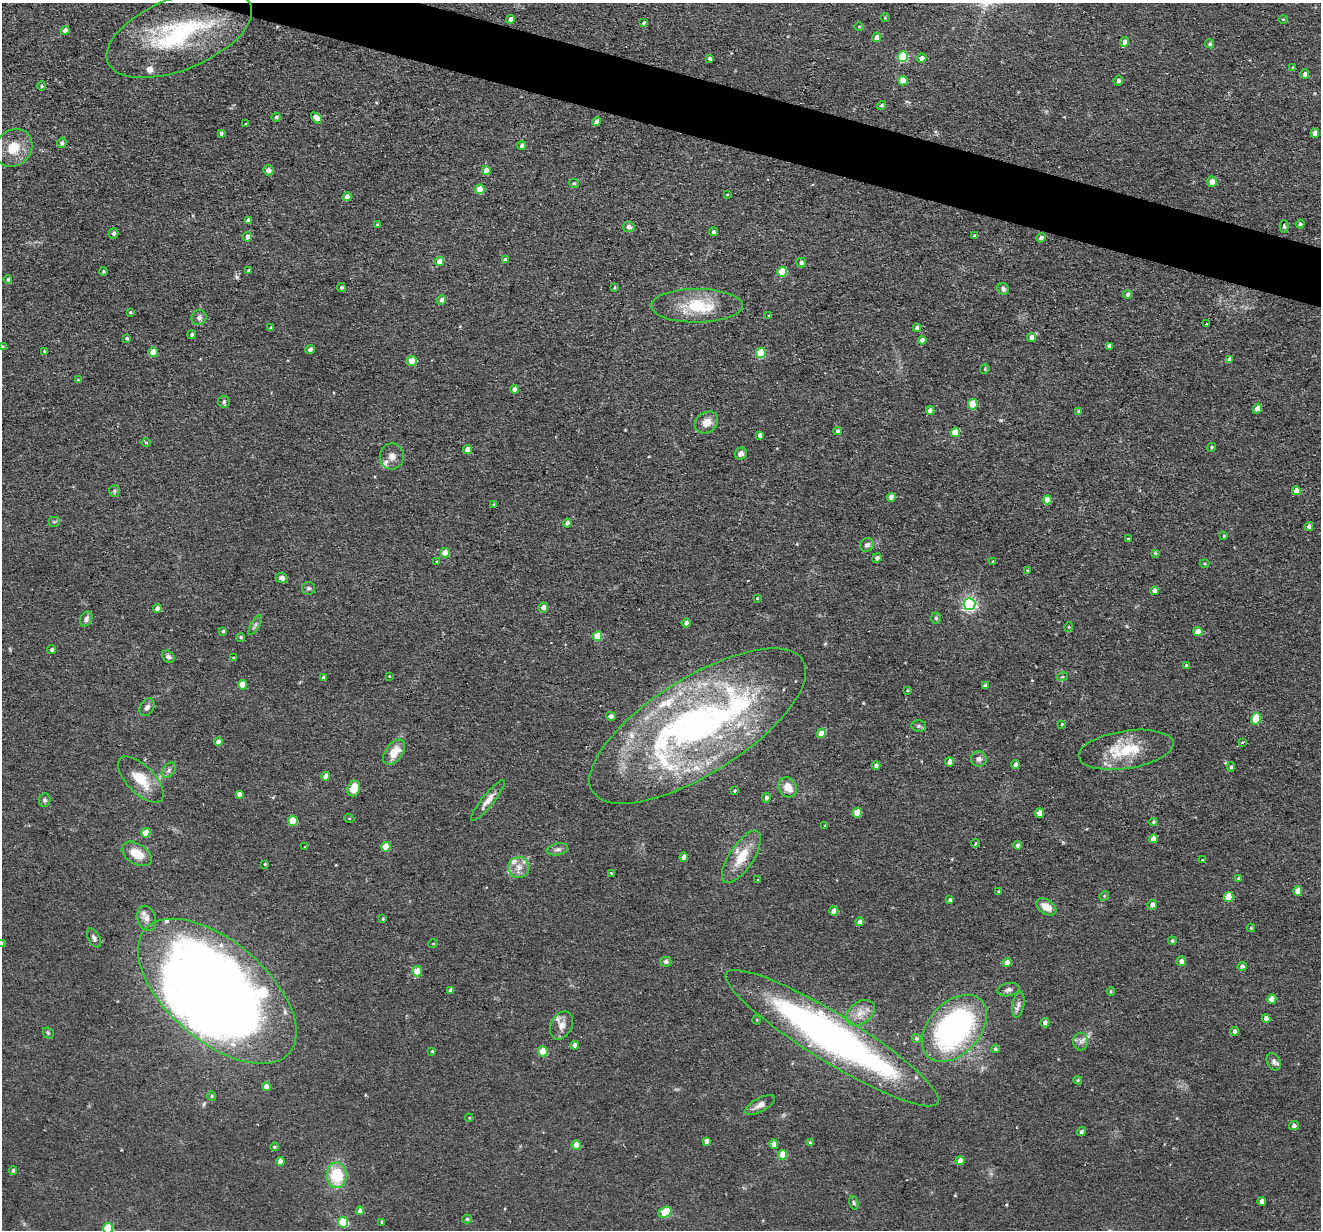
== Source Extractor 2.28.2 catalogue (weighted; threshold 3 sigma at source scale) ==
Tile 11 of 4 x 4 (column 3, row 3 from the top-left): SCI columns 2640-3958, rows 1356-2583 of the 5278 x 5295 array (HDU 1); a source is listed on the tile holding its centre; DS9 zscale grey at full resolution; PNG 1323 x 1232 px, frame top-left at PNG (2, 3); each listed source drawn as its Kron ellipse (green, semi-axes under 4 px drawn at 4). Shown black and unused: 4% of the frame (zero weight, under 2 of 3 exposures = <1% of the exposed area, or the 3 px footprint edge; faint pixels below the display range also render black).
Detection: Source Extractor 2.28.2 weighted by HDU 2 'WHT'; one run over the whole footprint, this tile lists its part. Background 0.0571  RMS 0.0069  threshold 0.031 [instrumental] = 3 sigma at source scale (4.5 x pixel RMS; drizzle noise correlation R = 1.50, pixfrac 1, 0.05/0.05 arcsec/px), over >= 5 px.
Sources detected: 275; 4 inside a brighter object's white glare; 1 cosmic-ray / hot-pixel residue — neither listed nor drawn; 17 inside a brighter listed object's ellipse — not listed separately; the other 253 listed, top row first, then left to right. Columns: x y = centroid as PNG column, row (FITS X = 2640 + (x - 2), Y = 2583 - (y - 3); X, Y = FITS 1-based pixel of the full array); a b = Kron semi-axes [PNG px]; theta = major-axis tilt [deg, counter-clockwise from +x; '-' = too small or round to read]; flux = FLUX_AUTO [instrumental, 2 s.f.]
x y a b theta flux
885 18 5 3 - 0.6
511 19 4 4 - 3.7
1283 19 4 3 - 0.54
644 23 4 3 - 1.1
859 27 5 3 - 0.6
65 30 4 4 - 3.3
179 34 77 36 22 94
877 37 4 4 - 5.9
1125 42 5 4 - 4.1
1210 44 5 4 - 1.4
903 56 5 5 - 48
710 58 3 3 - 1.6
922 58 4 4 - 3.6
1293 68 4 4 - 1.6
1305 74 5 4 - 2.3
1118 80 5 5 - 2
903 81 5 4 - 8.5
42 86 4 4 - 0.79
881 105 5 4 - 1.3
276 117 5 4 - 1.5
316 118 6 4 -44 5.3
596 122 4 4 - 2.2
246 124 3 3 - 0.89
221 133 4 4 - 1.5
1315 133 5 4 - 5.4
62 143 5 4 - 1.7
522 146 4 4 - 2.3
13 148 20 17 42 17
268 170 5 5 - 3.7
486 171 4 4 - 6.7
1212 182 5 5 - 6.3
574 183 5 4 - 0.88
480 189 5 4 - 17
727 195 3 2 - 0.54
347 197 4 4 - 6.4
248 220 4 4 - 2.6
1300 224 4 4 - 1.6
377 225 4 3 - 1.3
1284 226 6 4 -89 1.3
629 227 6 5 - 3.4
713 232 4 4 - 1.6
113 233 5 5 - 1.8
974 235 3 2 - 0.62
247 237 5 4 - 3.3
1041 238 5 4 - 2.6
505 260 4 4 - 2
440 261 5 4 - 7.4
801 263 5 5 - 2.4
248 270 3 3 - 0.77
104 271 4 3 - 0.8
782 272 5 5 - 27
8 279 4 4 - 1.3
341 287 4 4 - 1.3
614 288 4 2 - 0.72
1003 289 6 5 - 2
1128 294 4 4 - 1.9
441 300 5 4 - 2.5
697 306 46 17 0 32
130 312 4 3 - 0.95
769 316 4 3 - 0.71
199 318 8 7 - 3.1
1206 324 3 2 - 0.9
271 328 4 3 - 1
917 328 4 4 - 2.2
192 334 4 4 - 1.2
1032 337 4 4 - 4.3
127 338 4 4 - 1.3
922 340 4 4 - 4.9
2 346 4 3 - 0.65
1109 346 4 4 - 3.3
310 350 5 4 - 1.7
44 351 4 3 - 0.81
153 352 5 4 - 12
761 353 5 5 - 26
1229 359 4 4 - 3.1
412 361 5 5 - 11
985 369 5 4 - 0.73
78 380 3 3 - 0.59
515 389 4 4 - 5.1
224 402 6 5 - 1.5
973 404 5 5 - 18
1257 409 5 4 - 7.2
930 410 4 4 - 4.4
1079 411 4 4 - 1.5
706 422 12 10 36 7.1
837 431 4 4 - 1.8
955 432 5 4 - 13
760 435 4 4 - 3
146 442 4 3 - 0.7
1211 447 5 4 - 1.1
467 450 4 4 - 4.8
741 454 6 6 - 3.3
392 456 13 12 - 5.4
114 491 6 5 - 1.3
1296 491 4 4 - 4.9
891 497 4 4 - 5.8
1047 500 4 4 - 7.6
494 505 3 3 - 0.91
54 522 6 5 - 1.1
567 523 4 4 - 2.2
1309 526 4 4 - 2.6
1224 536 3 2 - 0.61
1128 539 3 3 - 0.58
867 545 7 6 - 2.6
445 553 5 4 - 11
1155 553 4 4 - 0.82
877 558 5 4 - 2.4
437 562 4 3 - 0.73
993 562 3 3 - 1.3
1204 563 5 3 - 0.72
1027 570 4 3 - 0.57
282 578 6 5 - 2.6
308 588 6 6 - 1.7
1155 591 4 4 - 5.8
757 598 3 3 - 0.62
969 604 6 6 - 170
543 607 5 4 - 4
157 608 4 4 - 4.8
936 618 6 4 -85 1.1
86 619 8 5 64 2.5
686 623 4 4 - 2.8
255 625 11 4 60 1.8
1069 627 5 3 - 0.6
223 631 4 3 - 1.2
1198 632 5 4 - 9.3
597 636 5 5 - 16
241 637 4 4 - 1.1
52 650 4 4 - 1.6
168 657 7 5 -42 1.9
233 658 4 3 - 0.71
1186 666 4 3 - 1.3
389 676 2 2 - 0.55
323 677 3 3 - 2.1
1062 677 5 3 - 0.81
242 685 5 4 - 9.2
985 686 4 3 - 2
907 690 3 2 - 0.63
147 707 9 6 59 2.7
611 716 5 4 - 2.1
1256 718 6 4 75 20
1062 724 4 3 - 0.84
698 726 124 48 32 360
918 726 7 5 -2 1.7
821 733 5 4 - 11
218 742 4 4 - 3.8
1242 742 3 2 - 1.3
1126 750 48 19 9 32
394 752 14 8 53 12
979 759 8 8 - 2.9
949 762 4 4 - 4.1
876 765 4 4 - 3.4
1015 765 4 4 - 3
1231 767 5 4 - 1.2
169 770 9 5 49 2.2
326 776 4 4 - 4.1
141 779 29 13 -45 18
788 787 10 9 - 7
354 788 8 6 68 12
734 790 3 3 - 1.2
239 794 4 4 - 3.2
766 798 4 4 - 2.3
45 800 7 5 80 1.5
488 800 26 6 51 5.8
857 813 5 4 - 13
1039 813 4 4 - 8.3
349 818 5 3 - 0.54
293 821 5 5 - 20
1153 822 4 4 - 1
825 826 3 3 - 0.67
146 833 5 4 - 13
1153 839 4 4 - 5.4
975 843 4 3 - 0.7
1018 845 4 4 - 2
305 847 3 3 - 0.58
386 847 5 4 - 16
557 849 10 6 11 2.5
137 854 16 10 -31 12
684 857 4 4 - 4.3
741 857 30 12 57 17
1202 860 4 3 - 0.91
265 864 3 3 - 0.7
519 868 10 10 - 6.2
611 873 3 3 - 0.84
1238 878 4 3 - 0.69
758 880 3 2 - 0.5
1298 891 5 4 - 8.9
999 892 3 3 - 1
1104 896 5 4 - 0.81
1229 897 5 5 - 16
950 900 4 4 - 1.9
1152 905 5 4 - 3.9
1046 907 11 7 -33 8.3
834 911 4 4 - 4.4
147 918 13 9 -76 4.2
383 919 4 3 - 0.78
860 922 4 4 - 4.4
1251 928 4 4 - 0.78
94 938 10 5 -61 2.4
1172 941 4 4 - 1.4
2 944 3 3 - 1.7
433 944 5 3 - 0.53
1181 961 5 4 - 4
666 962 6 5 - 1.9
1007 963 4 4 - 4.2
1242 966 4 4 - 1.9
417 971 5 5 - 10
451 990 4 4 - 3.1
1008 990 11 6 10 2.5
217 991 95 50 -40 890
1111 991 4 3 - 0.86
1272 999 5 4 - 8.6
1018 1005 13 6 80 3.1
860 1013 16 11 35 7.7
1266 1018 4 4 - 4.3
757 1020 4 3 - 0.57
1045 1023 4 4 - 3.2
562 1025 15 10 63 5.5
954 1028 39 25 47 180
1235 1031 4 4 - 2.7
48 1033 6 5 - 1.1
832 1038 124 24 -32 320
916 1038 5 4 - 1.4
1080 1042 9 7 90 2.9
575 1045 4 4 - 3.2
995 1049 4 4 - 1.2
432 1051 4 4 - 0.79
543 1051 5 5 - 18
1274 1062 9 6 -63 2.4
1078 1080 4 3 - 0.89
266 1087 4 4 - 5.5
212 1096 5 4 - 0.94
760 1105 16 6 29 4.7
469 1118 4 3 - 0.63
1294 1126 5 4 - 2
1081 1132 5 4 - 1.5
706 1141 4 4 - 3.3
810 1143 4 3 - 3
774 1144 4 4 - 6.4
576 1145 4 4 - 8.1
274 1147 4 3 - 0.93
783 1155 5 4 - 13
280 1161 4 4 - 5.1
960 1161 4 4 - 5.4
13 1170 4 4 - 1.6
337 1175 13 10 90 29
1262 1201 4 4 - 4
854 1203 7 4 -74 1.3
360 1211 4 4 - 5
665 1212 7 5 29 21
467 1219 5 4 - 1.2
343 1222 5 5 - 37
382 1222 3 3 - 0.93
108 1228 5 5 - 29
Overlapping masked pixels (flux is a lower limit): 2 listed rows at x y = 698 726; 217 991
Isophote crosses this tile's border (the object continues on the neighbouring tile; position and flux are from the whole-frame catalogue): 2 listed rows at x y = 2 944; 108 1228